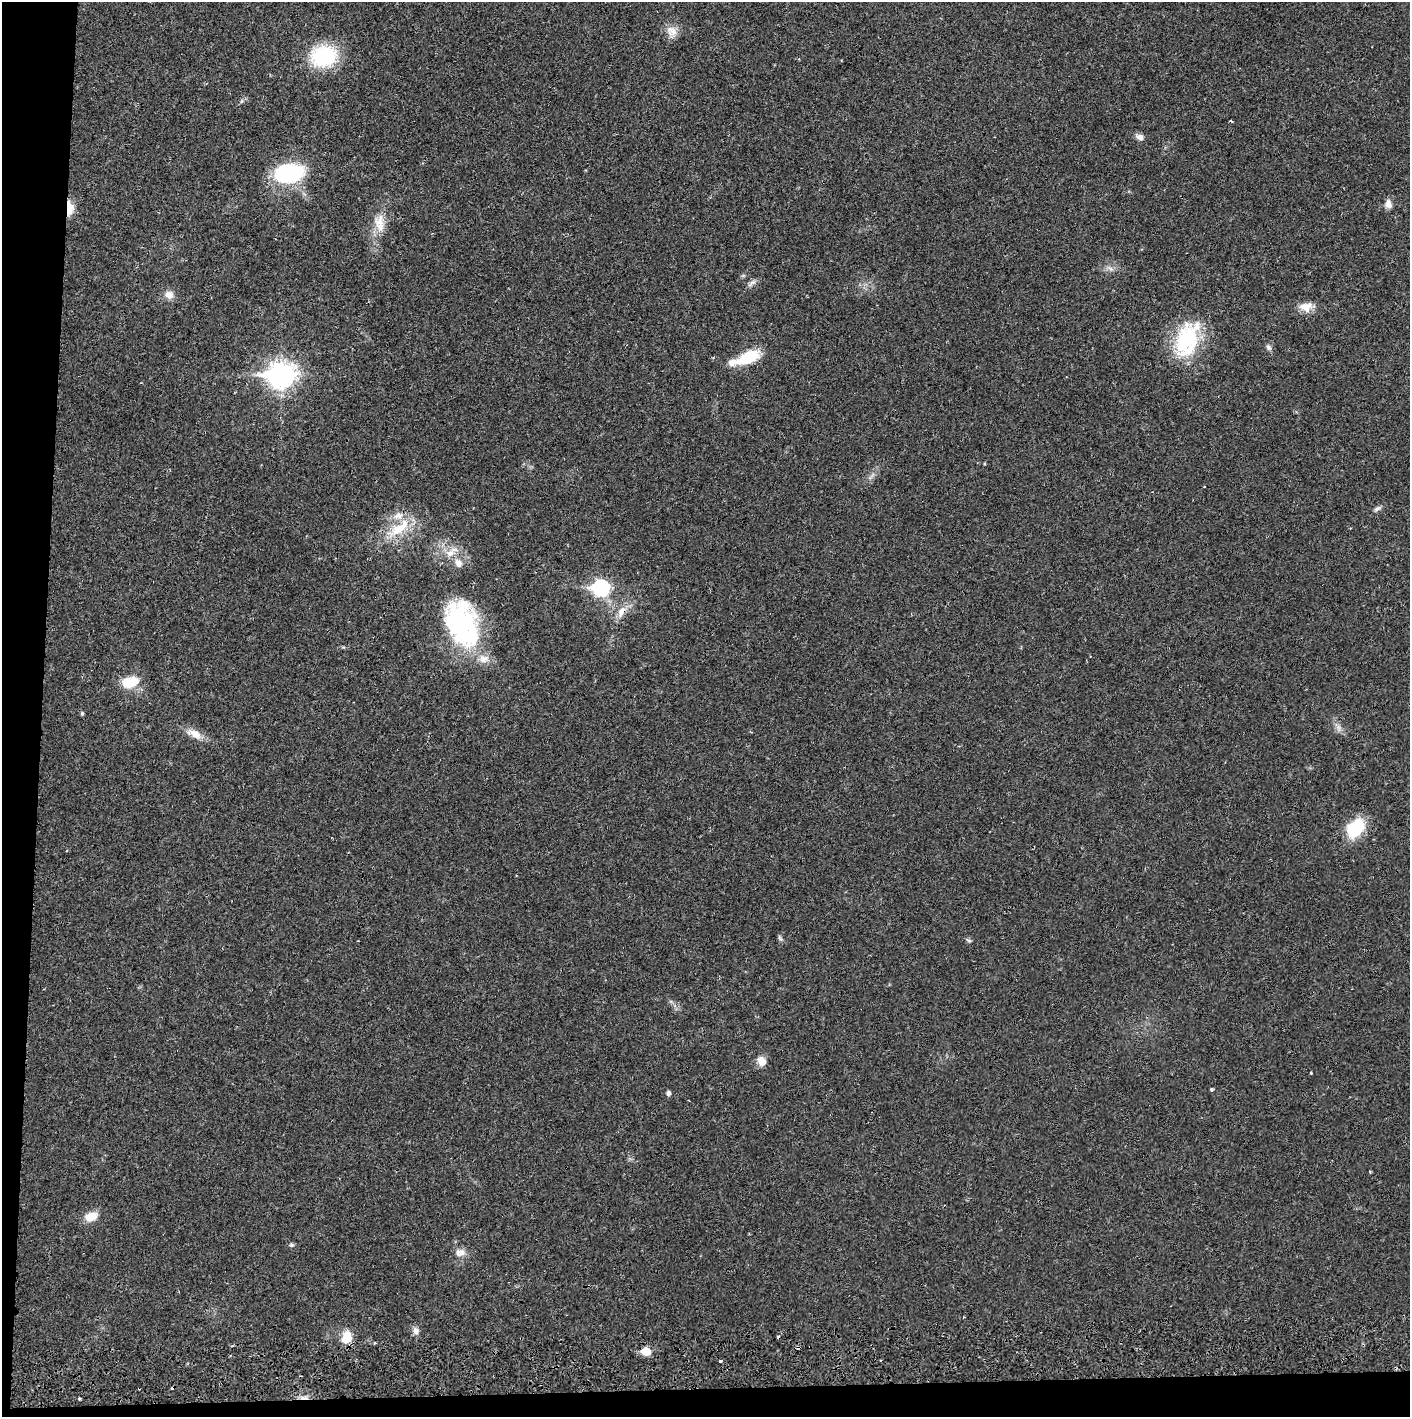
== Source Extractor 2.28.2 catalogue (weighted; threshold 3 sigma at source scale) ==
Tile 7 of 3 x 3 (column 1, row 3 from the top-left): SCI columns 4-1411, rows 56-1470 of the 4235 x 4358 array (HDU 1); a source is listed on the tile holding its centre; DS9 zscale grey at full resolution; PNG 1412 x 1419 px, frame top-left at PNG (2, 2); no overlay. Shown black and unused: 5% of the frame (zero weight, under 2 of 3 exposures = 3% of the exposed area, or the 3 px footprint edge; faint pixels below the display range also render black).
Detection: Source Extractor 2.28.2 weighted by HDU 2 'WHT'; one run over the whole footprint, this tile lists its part. Background 0.0215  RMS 0.0035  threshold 0.0157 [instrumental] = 3 sigma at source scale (4.5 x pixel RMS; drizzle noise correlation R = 1.50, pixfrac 1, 0.05/0.05 arcsec/px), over >= 5 px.
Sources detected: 55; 1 inside a brighter object's white glare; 4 cosmic-ray / hot-pixel residue — not listed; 5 inside a brighter listed object's ellipse — not listed separately; the other 45 listed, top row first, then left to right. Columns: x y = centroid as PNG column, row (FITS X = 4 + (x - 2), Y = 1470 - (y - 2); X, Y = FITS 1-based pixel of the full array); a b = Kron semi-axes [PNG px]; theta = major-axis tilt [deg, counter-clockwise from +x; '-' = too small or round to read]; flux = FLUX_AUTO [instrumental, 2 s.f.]
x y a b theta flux
673 32 21 9 57 3
324 56 25 20 8 29
242 101 6 4 70 0.54
1140 137 10 7 -15 1.9
288 173 30 19 7 36
1388 204 11 8 -83 2.1
70 208 17 8 -89 5.1
380 223 26 14 -85 6.6
1110 268 11 4 -36 1.2
752 283 15 6 37 1.4
169 295 12 11 - 2.7
1306 307 18 12 -21 3.9
1187 340 47 25 63 27
1268 347 8 6 -57 1
749 357 21 10 25 17
281 375 11 9 3 300
1377 509 11 5 26 1
398 529 36 13 36 12
450 553 16 10 17 4.4
458 563 13 10 -57 2.9
601 588 8 8 - 71
621 612 19 9 59 4.1
460 622 56 37 -83 50
130 682 20 13 17 8.4
82 713 5 4 - 0.43
1338 728 11 6 -79 1.5
194 734 23 10 -27 4.2
1355 828 18 13 49 20
780 938 10 4 -58 0.69
968 940 8 4 -26 0.62
761 1061 12 10 -59 2.9
1311 1073 3 2 - 0.39
1212 1089 4 4 - 0.48
668 1093 5 5 - 1.1
1370 1171 3 2 - 0.43
91 1216 16 11 23 4.6
291 1245 6 5 - 0.69
460 1252 15 10 1 2.6
416 1331 10 8 -83 1.8
778 1336 3 3 - 1.2
347 1337 16 12 66 5.6
374 1343 4 2 - 0.32
646 1351 6 5 - 8.9
720 1361 3 3 - 1.2
80 1399 3 3 - 0.76
Overlapping masked pixels (flux is a lower limit): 2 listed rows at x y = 70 208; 621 612